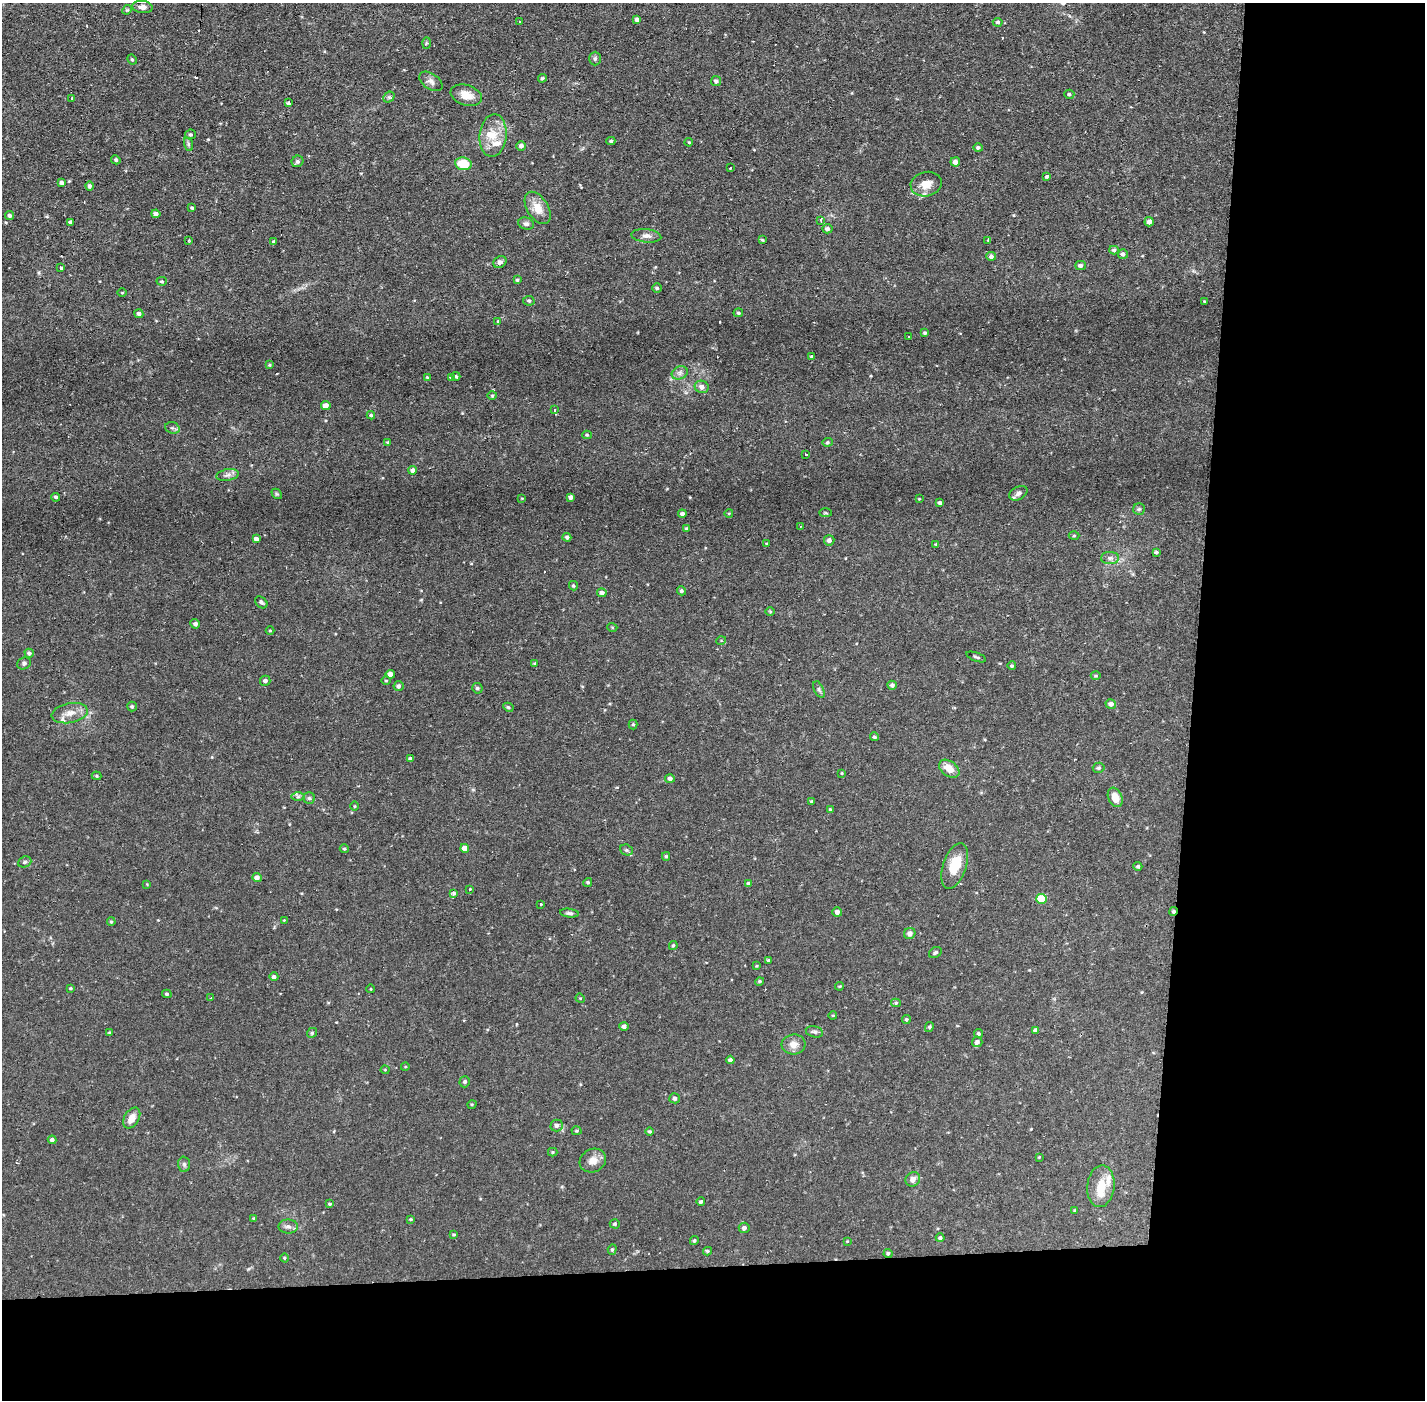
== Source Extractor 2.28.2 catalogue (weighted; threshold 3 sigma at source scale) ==
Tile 9 of 3 x 3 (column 3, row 3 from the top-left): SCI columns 2847-4269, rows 53-1450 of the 4269 x 4299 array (HDU 1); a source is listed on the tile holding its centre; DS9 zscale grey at full resolution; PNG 1427 x 1402 px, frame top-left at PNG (2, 3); each listed source drawn as its Kron ellipse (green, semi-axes under 4 px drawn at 4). Shown black and unused: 24% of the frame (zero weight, under 2 of 3 exposures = <1% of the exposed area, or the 3 px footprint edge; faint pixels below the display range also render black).
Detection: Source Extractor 2.28.2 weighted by HDU 2 'WHT'; one run over the whole footprint, this tile lists its part. Background 0.0754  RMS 0.0063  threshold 0.0282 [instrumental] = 3 sigma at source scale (4.5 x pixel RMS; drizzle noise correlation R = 1.50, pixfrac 1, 0.05/0.05 arcsec/px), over >= 5 px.
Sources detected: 228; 2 cosmic-ray / hot-pixel residue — neither listed nor drawn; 6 inside a brighter listed object's ellipse — not listed separately; the other 220 listed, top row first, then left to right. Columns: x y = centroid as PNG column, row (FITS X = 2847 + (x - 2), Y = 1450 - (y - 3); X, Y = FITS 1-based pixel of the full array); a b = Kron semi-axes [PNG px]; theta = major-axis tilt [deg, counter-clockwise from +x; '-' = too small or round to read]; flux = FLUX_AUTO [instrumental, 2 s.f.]
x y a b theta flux
142 7 10 6 -6 2.8
127 10 5 4 - 0.71
637 20 4 3 - 1.7
519 21 3 3 - 1.2
998 22 5 4 - 1.2
426 43 6 4 88 0.68
595 59 7 5 90 1.2
132 60 5 4 - 0.88
542 78 4 4 - 0.81
431 81 13 7 -34 2.8
716 81 5 5 - 1.5
1069 94 5 4 - 0.88
466 95 16 10 -18 7.4
389 97 6 4 41 1.1
71 98 3 3 - 2.3
289 103 3 3 - 2.2
191 134 5 5 - 1
493 135 21 13 85 12
611 141 4 4 - 0.93
689 142 4 3 - 0.63
188 144 7 4 -72 1.1
521 146 5 4 - 2
978 148 4 4 - 1.3
116 160 5 4 - 1
297 161 6 5 - 1.4
955 162 5 4 - 2.8
463 164 8 6 -9 15
730 168 3 2 - 0.63
1047 176 4 3 - 1.2
62 183 4 4 - 1.8
926 184 15 12 13 7.4
89 186 4 4 - 1.6
192 208 3 3 - 0.91
538 208 18 10 -58 8.4
156 214 4 4 - 2
10 215 5 4 - 1.2
821 220 4 3 - 1.2
70 222 4 3 - 1.4
1149 222 5 4 - 2.7
526 224 8 6 -20 1.8
827 229 5 4 - 2.1
646 236 15 6 -5 3
762 240 4 3 - 0.59
988 240 3 3 - 0.89
188 241 3 2 - 0.78
273 242 4 3 - 1.8
1114 250 5 4 - 1.1
1123 254 5 5 - 1.5
991 256 5 4 - 1.6
500 262 7 5 30 1.9
1080 266 5 4 - 1.8
60 268 3 3 - 3.3
517 280 4 4 - 0.93
162 281 5 4 - 0.86
657 288 4 4 - 0.9
122 293 5 3 - 0.46
529 301 6 4 -12 1.1
1204 301 3 2 - 0.46
738 313 5 4 - 1
139 314 4 4 - 1.9
498 321 4 3 - 0.75
925 333 3 3 - 0.94
909 337 3 2 - 0.38
811 356 3 3 - 0.99
269 365 4 3 - 0.62
680 373 8 6 22 2.1
456 376 4 4 - 0.83
427 377 3 3 - 0.54
451 377 4 4 - 0.79
702 387 7 6 - 3.2
492 396 5 3 - 0.82
326 406 5 4 - 3.6
555 410 3 3 - 1.7
371 415 4 4 - 0.8
172 428 7 5 -19 1.5
587 435 5 4 - 0.8
388 442 4 3 - 0.77
827 442 5 4 - 0.81
805 455 3 3 - 2.5
413 470 4 4 - 2.6
228 475 11 5 10 2.2
1018 493 10 6 30 2.5
277 494 6 4 -42 0.88
56 497 5 2 - 0.95
571 497 4 4 - 2.1
522 498 4 2 - 0.4
919 499 4 3 - 0.47
940 503 4 4 - 1.6
1139 509 6 6 - 1
729 513 4 3 - 0.5
825 513 6 3 0 0.6
682 514 4 3 - 1.5
800 527 3 2 - 0.49
686 529 4 4 - 0.97
1074 536 5 3 - 0.69
567 537 4 4 - 1.5
256 539 4 4 - 2.4
829 540 5 5 - 2.3
767 544 4 3 - 0.61
936 544 4 4 - 0.61
1156 552 4 3 - 1
1110 558 9 6 1 2.2
573 586 5 4 - 0.83
682 591 4 4 - 1.1
602 593 5 4 - 2.5
261 602 7 5 -42 1.1
770 612 5 3 - 0.54
195 624 5 4 - 1.7
612 627 5 3 - 0.5
270 630 4 3 - 0.52
721 641 5 3 - 0.51
29 653 5 4 - 1.5
976 657 10 3 -20 0.92
24 663 7 6 - 1.4
534 663 4 3 - 0.75
1012 666 4 4 - 1
390 674 4 4 - 4
1096 676 5 3 - 0.6
265 681 5 5 - 1.6
386 681 5 3 - 0.63
892 685 4 4 - 2
398 686 5 5 - 1.7
477 688 5 5 - 1.2
819 689 9 4 -64 1.3
1111 704 5 4 - 2.8
132 706 5 5 - 1
508 707 5 4 - 0.97
70 713 18 10 11 6
633 724 5 4 - 0.75
875 737 4 3 - 0.86
410 758 3 3 - 0.96
1099 768 6 5 - 1.2
949 769 11 7 -36 6.7
842 773 3 3 - 0.53
97 776 5 4 - 0.83
670 779 5 4 - 2
298 797 7 4 0 1.2
1115 797 10 7 -67 7.3
309 798 6 5 - 1.1
811 801 3 3 - 0.51
355 806 4 3 - 0.53
830 810 4 3 - 0.95
465 848 4 4 - 4.8
344 849 4 4 - 0.77
626 850 7 5 -20 1.2
666 856 4 3 - 0.87
25 862 7 5 21 1.1
955 866 23 11 71 17
1138 866 4 4 - 1.1
257 878 4 4 - 3.2
588 882 4 4 - 1
748 883 4 4 - 1.1
147 884 4 4 - 0.5
470 889 3 3 - 0.97
453 893 3 3 - 14
1041 899 5 5 - 23
541 904 3 3 - 0.7
837 912 5 5 - 2.4
1173 912 4 3 - 1.4
569 913 9 4 -7 1.4
284 920 3 3 - 0.38
111 922 4 3 - 0.75
910 933 6 5 - 2.5
673 945 4 3 - 0.78
935 953 7 5 32 1.2
768 961 3 3 - 1.1
757 966 4 3 - 0.55
274 977 4 4 - 1.7
760 981 4 4 - 0.86
840 986 4 3 - 0.58
70 988 4 3 - 0.64
371 989 4 3 - 0.41
167 994 4 3 - 0.94
211 998 3 3 - 0.56
580 998 5 4 - 0.58
896 1003 5 4 - 0.92
833 1015 4 3 - 0.51
906 1019 4 4 - 0.83
624 1026 4 4 - 1.8
929 1027 5 3 - 0.83
1035 1030 4 4 - 1.6
109 1032 4 3 - 0.58
814 1032 9 5 -14 1.6
312 1033 5 4 - 0.85
978 1033 4 4 - 0.96
977 1042 5 5 - 1.8
794 1044 12 10 5 5.1
730 1060 4 4 - 1.6
405 1067 4 3 - 0.56
385 1070 4 4 - 0.56
465 1082 6 5 - 0.97
675 1098 5 5 - 1.9
472 1104 5 3 - 0.54
132 1118 11 7 59 5.4
557 1125 6 6 - 1.8
577 1131 5 4 - 0.72
650 1131 4 4 - 0.99
52 1140 4 4 - 1.6
553 1152 5 4 - 0.68
1039 1157 3 3 - 0.44
593 1160 14 11 28 5.2
184 1164 7 6 - 1.3
913 1179 8 7 - 3.2
1101 1186 21 13 84 11
701 1202 4 3 - 1.1
330 1204 4 3 - 0.7
1075 1210 3 3 - 0.54
254 1218 4 3 - 0.6
411 1219 4 3 - 0.58
615 1224 5 4 - 0.86
288 1226 10 7 -1 2.2
744 1228 5 5 - 1.9
454 1234 3 3 - 0.63
940 1238 4 4 - 1
694 1241 4 4 - 0.82
847 1241 3 3 - 0.41
612 1249 5 4 - 0.86
707 1251 4 4 - 0.76
888 1253 4 4 - 1.1
285 1258 4 3 - 0.56
Overlapping masked pixels (flux is a lower limit): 2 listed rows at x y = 1173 912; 888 1253